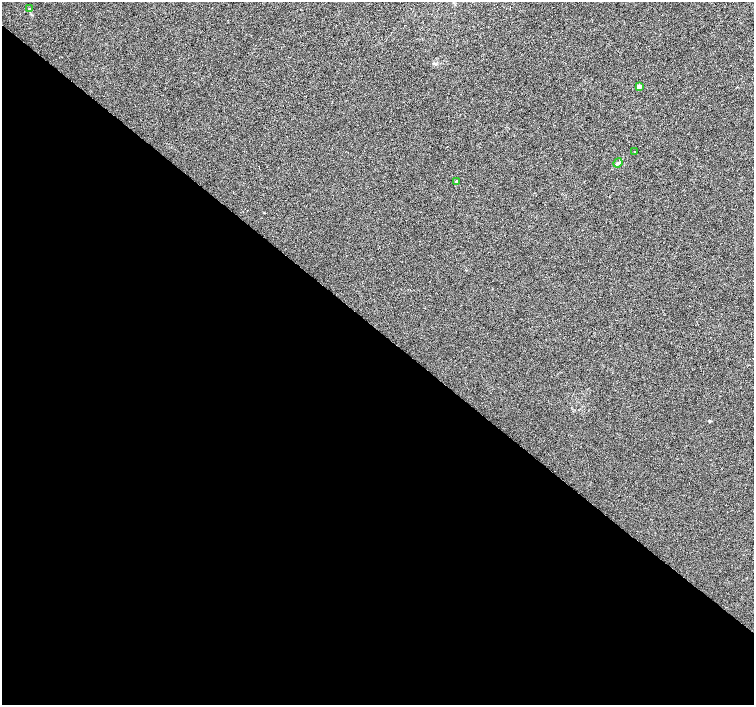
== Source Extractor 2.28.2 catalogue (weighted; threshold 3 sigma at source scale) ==
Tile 14 of 4 x 4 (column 2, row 4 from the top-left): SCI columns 1509-3011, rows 235-1640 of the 6016 x 6029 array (HDU 1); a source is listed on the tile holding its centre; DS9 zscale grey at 2 x 2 block average (1 PNG px = mean of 2 x 2 image px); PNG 756 x 707 px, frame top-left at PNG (2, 2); each listed source drawn as its Kron ellipse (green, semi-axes under 4 px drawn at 4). Shown black and unused: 53% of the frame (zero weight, under 2 of 3 exposures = <1% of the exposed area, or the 3 px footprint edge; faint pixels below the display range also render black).
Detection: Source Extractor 2.28.2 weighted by HDU 2 'WHT'; one run over the whole footprint, this tile lists its part. Background 0.0066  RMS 0.0079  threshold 0.0355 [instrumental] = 3 sigma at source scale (4.5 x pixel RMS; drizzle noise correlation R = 1.50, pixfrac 1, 0.0396/0.0396 arcsec/px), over >= 5 px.
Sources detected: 5; all 5 listed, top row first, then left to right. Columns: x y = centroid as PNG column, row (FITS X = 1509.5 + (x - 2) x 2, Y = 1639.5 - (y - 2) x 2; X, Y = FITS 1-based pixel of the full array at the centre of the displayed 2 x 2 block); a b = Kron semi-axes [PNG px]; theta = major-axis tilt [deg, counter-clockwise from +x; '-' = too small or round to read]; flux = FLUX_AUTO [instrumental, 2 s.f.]
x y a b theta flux
29 9 4 3 - 1.9
639 86 3 2 - 15
634 151 2 2 - 1.1
618 163 5 3 - 2.8
457 182 3 2 - 4.3